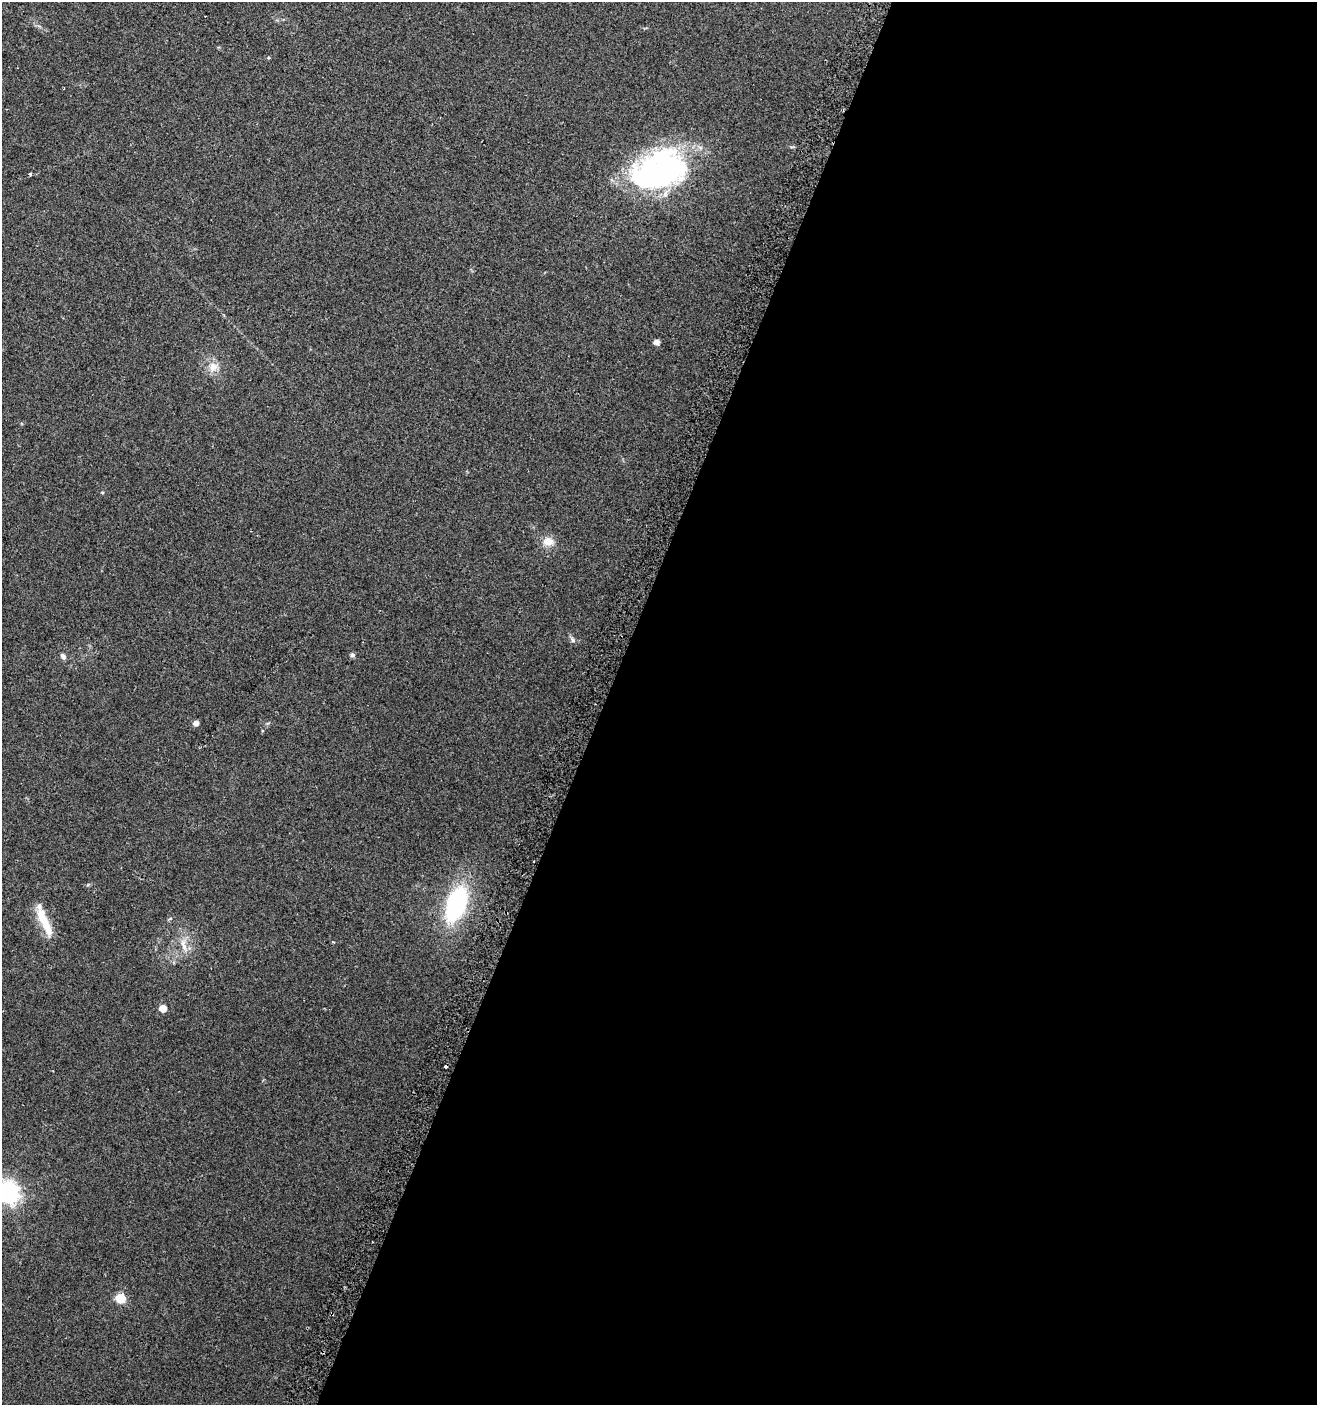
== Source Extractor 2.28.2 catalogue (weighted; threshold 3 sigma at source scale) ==
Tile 12 of 4 x 4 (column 4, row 3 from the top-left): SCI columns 4247-5561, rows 1417-2819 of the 5798 x 5644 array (HDU 1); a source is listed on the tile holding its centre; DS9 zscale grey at full resolution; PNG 1319 x 1407 px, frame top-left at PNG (2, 2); no overlay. Shown black and unused: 54% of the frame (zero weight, under 2 of 3 exposures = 2% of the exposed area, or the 3 px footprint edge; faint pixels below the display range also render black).
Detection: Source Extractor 2.28.2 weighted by HDU 2 'WHT'; one run over the whole footprint, this tile lists its part. Background 0.0612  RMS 0.0087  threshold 0.0392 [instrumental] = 3 sigma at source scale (4.5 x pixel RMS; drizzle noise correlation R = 1.50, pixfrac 1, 0.0396/0.0396 arcsec/px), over >= 5 px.
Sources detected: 22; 3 inside a brighter object's white glare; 1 cosmic-ray / hot-pixel residue — not listed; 2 inside a brighter listed object's ellipse — not listed separately; the other 16 listed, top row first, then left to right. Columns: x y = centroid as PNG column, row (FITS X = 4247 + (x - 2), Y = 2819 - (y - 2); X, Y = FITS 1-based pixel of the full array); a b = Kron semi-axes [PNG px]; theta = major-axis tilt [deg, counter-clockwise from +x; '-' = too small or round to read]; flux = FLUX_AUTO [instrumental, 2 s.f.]
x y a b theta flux
661 169 57 32 -1 170
30 174 3 3 - 2.3
657 342 5 5 - 5.1
213 367 14 11 59 8.1
102 492 5 3 - 0.73
548 542 13 10 1 8.5
573 640 8 5 -62 2.1
352 655 5 5 - 2.3
63 656 8 6 -49 2.6
196 723 5 4 - 5.4
456 904 31 16 71 110
42 918 23 11 -68 16
184 945 20 7 -76 7.9
163 1009 5 5 - 11
7 1192 8 7 - 510
120 1298 6 6 - 44
Isophote crosses this tile's border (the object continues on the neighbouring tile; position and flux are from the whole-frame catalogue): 1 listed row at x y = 7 1192